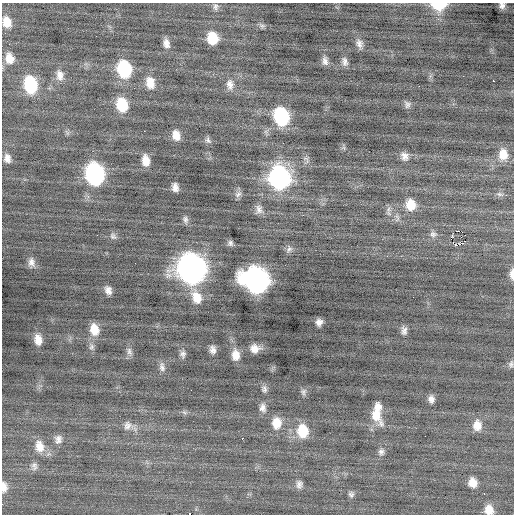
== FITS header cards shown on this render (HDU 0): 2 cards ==
NAXIS1  =                  512 / Axis length
NAXIS2  =                  512 / Axis length

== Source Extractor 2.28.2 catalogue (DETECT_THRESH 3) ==
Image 512 x 512 px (HDU 0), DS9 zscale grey, 1 PNG px = 1 image px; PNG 516 x 516 px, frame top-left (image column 1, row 512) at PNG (2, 3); no overlay
Background -0.0403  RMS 0.9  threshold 2.7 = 3 sigma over >= 5 px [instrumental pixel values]
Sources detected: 90; all 90 listed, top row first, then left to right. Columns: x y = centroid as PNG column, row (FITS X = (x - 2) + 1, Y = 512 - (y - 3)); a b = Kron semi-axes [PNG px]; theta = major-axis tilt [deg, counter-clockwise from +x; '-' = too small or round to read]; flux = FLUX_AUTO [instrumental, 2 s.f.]
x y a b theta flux
439 5 13 8 0 1800
502 6 7 7 - 270
216 7 9 7 89 190
6 22 12 10 -71 790
262 26 8 6 -17 150
212 38 12 10 -78 1300
166 43 11 7 -77 390
359 44 11 8 -79 310
9 58 13 10 -76 700
325 61 12 7 -78 280
345 62 11 6 -79 250
124 69 14 11 -76 4200
60 75 15 10 -83 530
493 81 2 2 - 300
150 83 15 11 -78 800
230 84 15 10 -84 460
30 85 15 11 -80 3600
419 86 2 2 - 45
407 104 10 8 -86 200
122 105 14 10 -76 1900
281 116 14 10 -74 5800
144 131 2 2 - 180
176 135 11 8 -76 610
208 140 9 6 -60 180
503 154 14 10 89 840
404 156 10 8 -67 350
7 158 10 7 -81 370
145 161 11 7 -83 660
95 174 14 11 -78 12000
279 178 15 13 -77 16000
175 187 8 6 -80 320
238 194 11 7 38 220
500 194 11 5 -17 180
411 205 12 11 - 980
259 209 13 9 -84 340
388 209 10 4 81 180
185 219 10 7 -80 200
458 231 2 2 - 870
433 234 10 8 -8 240
465 235 2 2 - 810
113 236 10 7 -43 190
451 238 6 3 76 390
465 242 5 2 - 12
230 243 7 7 - 180
455 244 3 2 - 400
289 249 10 7 41 220
387 256 2 2 - 37
31 262 12 8 -84 330
135 263 2 2 - 92
191 268 16 13 -74 50000
512 274 12 5 -90 360
256 280 16 14 -48 33000
108 290 8 6 -69 350
197 297 18 12 -69 1000
319 322 6 6 - 300
94 329 13 10 -78 830
404 331 10 7 -84 250
38 340 12 8 -79 580
91 347 8 6 54 170
255 348 11 9 3 550
213 350 9 6 -79 290
129 351 12 7 -78 230
183 354 8 8 - 210
236 355 13 9 -84 660
511 364 9 6 75 160
162 367 13 7 -83 270
264 389 10 8 -90 200
191 390 2 2 - 94
303 392 9 6 73 180
431 399 8 6 -83 280
378 407 11 9 86 470
263 408 11 8 90 330
184 412 7 4 -19 120
376 415 23 11 -61 990
276 423 13 10 87 870
127 425 12 10 69 350
477 425 12 10 -89 660
303 431 14 11 -84 1600
242 438 3 2 - 630
58 439 11 9 84 340
39 446 15 11 -75 790
381 452 10 8 70 240
34 466 11 8 -87 250
473 482 9 8 - 630
299 484 10 7 82 260
4 487 13 7 -86 430
351 494 8 7 - 170
484 494 3 2 - 58
489 510 11 9 -72 690
189 514 2 2 - 1600
At the frame edge (FLAGS 8, measured only in part): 7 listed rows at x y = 439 5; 502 6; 6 22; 512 274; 4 487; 489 510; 189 514